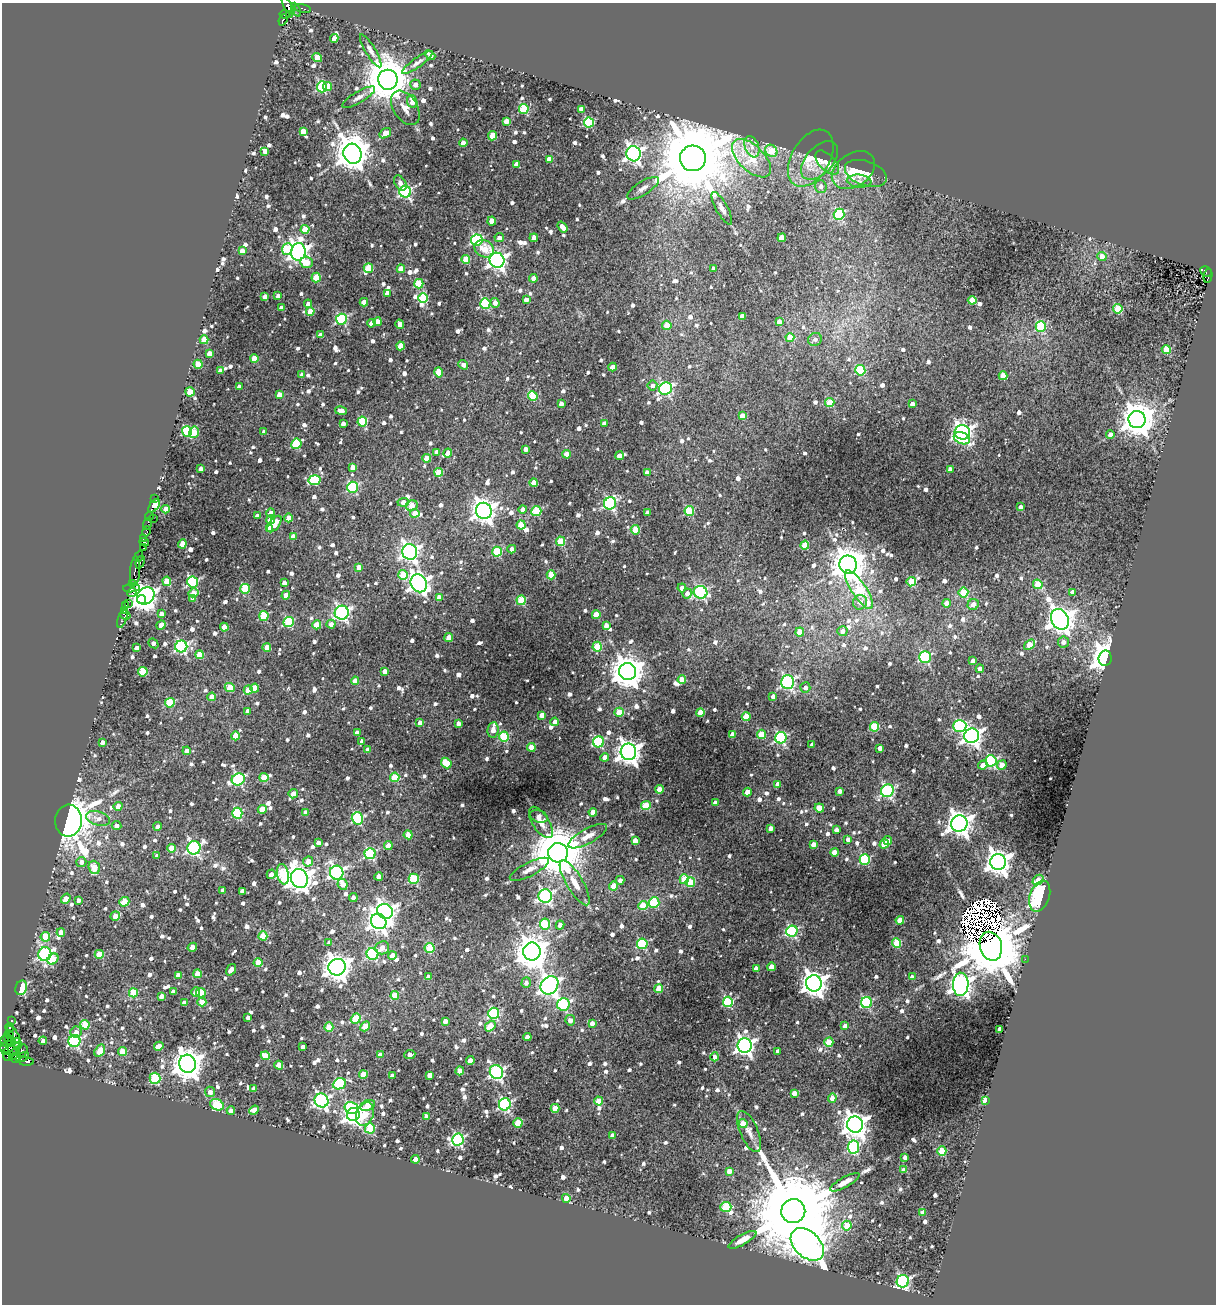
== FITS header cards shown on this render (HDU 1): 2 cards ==
NAXIS1  =                 1214
NAXIS2  =                 1302

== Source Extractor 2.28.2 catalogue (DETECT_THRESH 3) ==
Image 1214 x 1302 px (HDU 1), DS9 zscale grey, 1 PNG px = 1 image px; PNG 1218 x 1306 px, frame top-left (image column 1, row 1302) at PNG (2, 3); each listed source drawn as its Kron ellipse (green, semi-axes under 4 px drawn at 4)
Background 0.408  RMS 0.038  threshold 0.113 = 3 sigma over >= 5 px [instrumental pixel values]
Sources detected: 1151; of the 1151, the 500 brightest by FLUX_AUTO listed and drawn (651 fainter detections omitted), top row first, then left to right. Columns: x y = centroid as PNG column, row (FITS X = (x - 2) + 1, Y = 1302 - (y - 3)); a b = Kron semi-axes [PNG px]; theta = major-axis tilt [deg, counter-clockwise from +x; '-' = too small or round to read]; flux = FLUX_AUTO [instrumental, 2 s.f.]
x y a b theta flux
288 6 10 4 -58 880
303 9 8 3 -11 37
296 10 7 4 -66 140
290 14 3 3 - 49
285 15 5 3 - 200
283 20 6 3 68 210
334 38 4 4 - 33
371 51 19 5 -59 14
430 55 6 4 -40 20
317 58 5 4 - 69
417 62 18 5 36 13
388 80 10 9 - 11000
415 85 5 5 - 18
322 87 5 5 - 260
328 87 5 4 - 27
359 97 19 5 31 14
412 102 6 5 - 29
405 108 19 12 -57 27
524 109 5 5 - 180
581 109 4 4 - 14
506 121 4 4 - 27
589 122 5 5 - 200
303 131 4 4 - 36
385 133 6 4 33 39
492 136 4 4 - 79
463 143 4 4 - 35
752 147 11 7 -69 17
265 151 4 4 - 16
771 151 7 5 -44 78
352 154 10 9 - 6000
633 154 7 7 - 1000
693 158 13 13 - 39000
751 158 24 12 -44 110
811 158 31 19 60 74
549 159 4 4 - 35
819 160 23 13 47 36
827 163 15 8 -46 30
516 164 4 4 - 21
853 170 23 16 35 75
866 173 22 12 -20 59
859 181 12 6 -5 15
400 183 8 5 -57 14
821 186 6 6 - 13
643 188 18 7 32 16
405 192 6 6 - 440
722 208 18 6 -61 15
839 214 6 5 - 210
492 221 4 4 - 47
562 227 6 4 -54 22
305 229 4 4 - 70
499 238 4 4 - 13
534 238 4 4 - 28
782 238 4 4 - 60
477 240 5 5 - 320
287 249 5 5 - 120
484 249 10 8 -30 46
242 251 4 4 - 28
298 252 9 7 77 1400
1102 257 4 4 - 32
466 259 4 4 - 58
497 260 7 7 - 1300
307 262 6 5 - 36
368 268 5 4 - 82
401 269 4 4 - 46
714 269 4 4 - 18
1206 271 6 5 - 130
1208 276 7 3 78 190
316 278 5 4 - 81
533 278 4 4 - 15
419 284 5 4 - 120
387 293 4 4 - 24
278 296 4 4 - 13
265 297 4 4 - 18
423 298 5 5 - 160
526 300 4 4 - 14
972 300 4 4 - 60
364 302 4 4 - 36
485 303 5 5 - 210
495 303 5 4 - 17
308 304 4 4 - 16
281 308 4 4 - 22
1118 309 4 4 - 130
310 311 4 4 - 63
742 316 4 4 - 14
341 319 5 5 - 290
378 322 4 4 - 39
779 322 4 4 - 20
371 323 4 4 - 17
400 324 4 4 - 18
667 325 4 4 - 37
1041 326 5 5 - 200
320 335 4 4 - 26
790 338 4 4 - 60
815 339 7 6 - 13
204 340 4 4 - 63
401 346 4 4 - 47
1166 349 4 4 - 100
209 353 4 4 - 20
254 358 4 4 - 59
198 364 4 4 - 74
463 365 5 4 - 16
613 367 4 4 - 33
860 370 5 5 - 170
220 371 4 4 - 19
439 372 5 4 - 39
302 375 4 4 - 15
1003 376 4 4 - 63
652 385 5 5 - 13
239 387 4 4 - 19
665 389 7 6 - 460
190 392 5 4 - 76
279 394 4 4 - 20
533 396 5 4 - 110
830 402 4 4 - 75
561 404 4 4 - 16
912 404 4 4 - 15
341 411 6 4 -12 21
742 416 4 4 - 28
1137 420 8 8 - 5600
362 422 5 5 - 170
343 423 4 4 - 14
604 424 4 4 - 22
187 431 5 5 - 230
194 432 6 5 - 65
264 432 4 4 - 14
962 432 7 7 - 1300
1110 435 4 4 - 20
962 438 8 5 -23 120
296 444 5 5 - 140
525 449 4 4 - 15
437 452 4 4 - 19
448 453 4 4 - 24
566 454 4 4 - 35
619 456 4 4 - 24
427 458 4 4 - 23
353 467 4 4 - 20
201 469 4 4 - 14
950 469 4 4 - 18
439 472 4 4 - 81
647 473 4 4 - 20
314 480 6 5 - 210
534 483 4 4 - 38
353 487 5 5 - 230
155 498 3 3 - 52
403 502 6 4 4 28
610 503 6 6 - 400
412 505 6 5 - 46
154 506 7 4 53 210
1021 507 4 4 - 18
166 509 4 4 - 36
523 509 4 4 - 14
484 511 8 8 - 2100
536 511 5 5 - 100
689 511 5 5 - 140
271 513 4 4 - 20
415 513 4 4 - 29
648 513 4 4 - 16
149 516 4 3 - 420
257 516 4 4 - 16
153 518 2 2 - 54
288 518 4 4 - 32
271 520 4 4 - 37
147 524 6 2 72 23
274 524 10 5 52 50
521 525 4 4 - 78
270 528 4 4 - 26
635 530 4 4 - 91
146 531 5 3 - 410
293 536 4 4 - 22
143 539 3 2 - 15
560 541 5 4 - 130
144 542 5 3 - 40
182 544 4 4 - 62
805 545 4 4 - 86
143 548 3 2 - 55
512 549 4 4 - 15
410 552 8 7 - 1100
497 552 5 5 - 150
139 557 5 3 - 240
140 562 6 4 70 570
848 564 9 9 - 5300
359 567 4 4 - 18
135 571 15 5 86 380
403 575 5 5 - 72
551 575 4 4 - 75
167 581 4 4 - 76
193 582 5 5 - 320
911 582 5 4 - 110
284 583 4 4 - 17
419 583 9 8 - 1500
132 584 4 3 - 470
1038 584 5 4 - 78
131 588 8 4 5 140
682 588 4 4 - 14
245 589 5 4 - 130
859 590 22 7 -57 150
700 592 7 6 - 390
963 592 5 5 - 110
1073 592 4 4 - 25
132 593 5 4 - 420
193 593 5 4 - 25
687 593 5 4 - 16
286 595 4 4 - 24
146 596 9 8 - 1600
439 597 4 4 - 22
193 598 4 4 - 20
142 600 4 4 - 730
521 600 5 4 - 120
860 602 7 7 - 19
128 603 3 2 - 94
947 603 4 4 - 28
973 604 6 5 - 23
126 606 4 3 - 300
124 611 3 3 - 270
342 613 7 7 - 660
161 614 4 4 - 18
125 615 5 4 - 480
596 615 4 4 - 37
264 616 5 4 - 140
123 618 10 3 71 530
1060 619 11 8 -59 2900
289 622 5 5 - 200
331 624 4 4 - 13
161 625 5 4 - 22
317 625 4 4 - 67
606 625 4 4 - 20
224 627 4 4 - 42
842 631 5 5 - 14
800 632 4 4 - 48
449 637 4 4 - 26
1063 642 5 5 - 15
153 643 5 3 - 17
1030 645 6 4 36 63
181 647 6 6 - 520
267 647 4 4 - 30
597 647 5 4 - 100
137 648 4 4 - 14
200 655 4 4 - 56
925 657 6 6 - 280
1105 658 8 6 82 3200
973 661 4 4 - 17
980 669 4 4 - 19
385 671 4 4 - 26
143 672 5 4 - 120
628 672 8 8 - 5300
682 680 4 4 - 31
355 681 4 4 - 35
788 682 6 6 - 520
230 687 5 4 - 67
805 687 5 5 - 13
255 688 4 4 - 45
248 690 4 4 - 39
773 696 4 4 - 13
212 697 4 4 - 28
170 703 5 5 - 130
248 711 4 4 - 14
619 712 4 4 - 89
700 712 4 4 - 50
542 715 4 4 - 21
746 717 4 4 - 82
420 722 4 4 - 15
555 722 4 4 - 19
458 723 4 4 - 15
960 726 6 6 - 290
874 727 4 4 - 110
493 730 7 5 83 20
357 732 4 4 - 14
732 734 4 4 - 20
762 734 5 4 - 100
235 736 4 4 - 54
972 736 7 7 - 1400
504 737 5 5 - 180
781 738 5 5 - 370
362 741 4 4 - 13
102 742 4 4 - 15
599 742 5 5 - 270
812 745 4 3 - 13
531 747 4 4 - 45
880 748 4 4 - 17
368 750 4 4 - 17
187 751 4 4 - 22
628 752 8 8 - 2200
605 757 4 4 - 17
991 761 6 5 - 230
446 763 6 4 -46 91
983 765 5 4 - 27
1002 765 5 4 - 39
395 777 4 4 - 92
264 778 4 4 - 60
238 779 6 6 - 370
778 784 4 4 - 18
659 789 4 4 - 40
840 791 4 4 - 15
887 791 6 6 - 440
747 792 4 4 - 31
293 794 5 4 - 22
715 803 4 3 - 13
646 805 5 4 - 100
118 806 4 4 - 25
819 808 5 4 - 54
262 809 4 4 - 50
593 812 4 4 - 33
237 813 5 5 - 220
306 813 4 4 - 24
539 816 9 6 -19 12
98 818 12 7 -16 19
357 818 6 5 - 230
68 821 16 13 85 4500
541 822 18 8 -57 25
959 823 8 8 - 2400
116 826 5 4 - 13
158 826 4 4 - 13
771 828 4 4 - 13
836 830 4 4 - 14
408 835 4 4 - 43
588 836 22 7 28 27
848 839 4 4 - 16
635 840 4 4 - 34
887 840 5 4 - 13
318 843 4 4 - 16
813 844 4 4 - 20
884 844 5 4 - 62
388 846 4 4 - 31
171 848 4 4 - 42
194 848 7 6 - 540
835 852 4 4 - 26
558 853 10 9 - 19000
370 854 5 5 - 280
157 856 4 4 - 14
865 860 5 5 - 230
308 861 5 5 - 28
81 862 5 5 - 14
998 862 8 8 - 2700
94 867 7 5 -69 38
529 869 22 6 27 24
337 873 7 7 - 670
271 874 5 4 - 16
283 874 10 6 -79 170
379 876 4 4 - 22
299 878 10 8 -67 3100
414 879 5 5 - 180
684 879 5 4 - 80
620 880 4 4 - 13
1038 880 6 4 41 44
690 882 5 4 - 85
575 883 26 8 -59 40
343 884 6 4 -61 28
614 886 4 4 - 55
223 890 4 4 - 17
242 891 4 4 - 17
545 896 7 7 - 670
1040 896 16 10 71 300
353 897 4 4 - 13
66 899 5 4 - 23
78 900 4 4 - 13
124 902 5 4 - 66
654 903 5 5 - 160
643 906 4 4 - 68
385 911 8 7 - 1300
115 916 5 4 - 30
900 920 4 4 - 57
379 921 8 7 - 1400
545 924 5 5 - 150
560 925 4 4 - 17
792 931 6 5 - 340
61 932 4 4 - 27
263 936 4 4 - 83
45 937 5 4 - 100
329 943 4 4 - 13
896 943 5 4 - 100
642 944 5 5 - 210
991 946 14 11 -74 36000
192 947 5 4 - 27
382 948 7 6 - 29
430 948 5 5 - 120
532 952 9 8 - 5100
45 954 7 6 - 530
99 954 4 4 - 57
372 954 6 6 - 310
392 955 4 4 - 22
53 959 6 5 - 69
1025 959 2 2 - 19
258 963 4 4 - 62
337 967 9 8 - 2900
771 967 4 4 - 32
756 968 4 4 - 14
231 970 6 4 54 20
198 974 4 4 - 40
178 975 4 4 - 23
428 977 4 4 - 14
912 977 4 4 - 18
526 983 5 4 - 13
814 983 8 8 - 2600
961 984 11 7 88 2000
549 985 10 8 50 1400
21 988 7 5 70 74
659 988 4 4 - 51
173 991 4 4 - 12
196 992 5 4 - 19
133 993 4 4 - 110
201 993 5 4 - 86
395 995 4 4 - 64
162 996 4 4 - 15
202 1002 4 4 - 34
728 1002 5 5 - 240
184 1003 4 4 - 15
867 1003 5 5 - 250
563 1004 6 6 - 230
494 1013 6 5 - 230
248 1017 4 4 - 13
356 1019 5 4 - 110
570 1020 5 5 - 14
11 1021 3 3 - 83
445 1021 4 4 - 17
592 1023 4 4 - 18
85 1025 5 4 - 94
365 1026 5 4 - 35
490 1026 6 4 49 51
845 1026 4 4 - 15
329 1027 4 4 - 73
10 1028 4 3 - 1000
1000 1029 4 4 - 32
76 1032 6 5 - 20
9 1034 5 3 - 750
13 1035 10 4 -55 1900
527 1037 4 4 - 21
7 1038 4 3 - 510
6 1041 6 5 - 780
43 1041 4 4 - 16
74 1041 6 6 - 420
11 1042 5 3 - 370
829 1042 5 4 - 71
17 1044 6 4 -85 330
745 1045 7 7 - 1200
159 1046 5 4 - 29
303 1047 4 4 - 18
5 1049 6 3 -76 510
12 1049 9 5 30 930
22 1051 7 5 57 270
100 1051 6 4 56 51
778 1051 4 4 - 14
123 1052 4 4 - 65
14 1054 6 3 53 500
380 1055 4 4 - 25
410 1055 5 4 - 20
7 1056 4 3 - 310
265 1056 4 4 - 56
22 1057 7 3 24 220
715 1057 4 4 - 16
16 1058 5 4 - 520
26 1061 8 4 -8 340
470 1061 4 4 - 30
187 1064 9 8 - 4100
279 1065 4 4 - 43
460 1071 4 4 - 46
496 1072 7 6 - 570
363 1074 4 4 - 49
430 1075 4 4 - 23
392 1076 4 4 - 20
155 1078 5 5 - 160
339 1084 6 5 - 220
254 1088 4 3 - 14
210 1092 5 5 - 16
794 1093 4 4 - 22
832 1098 5 4 - 25
322 1100 7 7 - 700
599 1101 4 4 - 46
985 1101 4 3 - 120
505 1104 6 6 - 430
217 1105 7 5 -26 160
367 1105 8 5 22 60
351 1108 7 6 - 150
555 1108 4 4 - 65
254 1110 5 4 - 20
231 1111 4 4 - 27
353 1114 6 6 - 1300
365 1114 12 8 68 82
427 1117 4 4 - 26
518 1123 5 4 - 84
743 1124 4 4 - 51
855 1125 8 8 - 2700
370 1128 5 5 - 150
749 1132 22 9 -67 23
612 1136 4 4 - 17
458 1140 6 5 - 390
853 1147 6 5 - 310
942 1151 4 4 - 95
905 1157 4 4 - 16
415 1159 4 4 - 26
904 1170 4 4 - 22
729 1171 4 4 - 19
845 1182 16 5 29 21
566 1198 4 4 - 36
726 1207 5 5 - 120
793 1211 12 12 - 80000
923 1212 4 4 - 28
847 1226 5 4 - 61
742 1240 16 5 29 22
807 1244 19 12 -43 2800
903 1281 6 6 - 530
At the frame edge (FLAGS 8, measured only in part): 1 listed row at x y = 288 6
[651 fainter detections neither listed nor drawn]